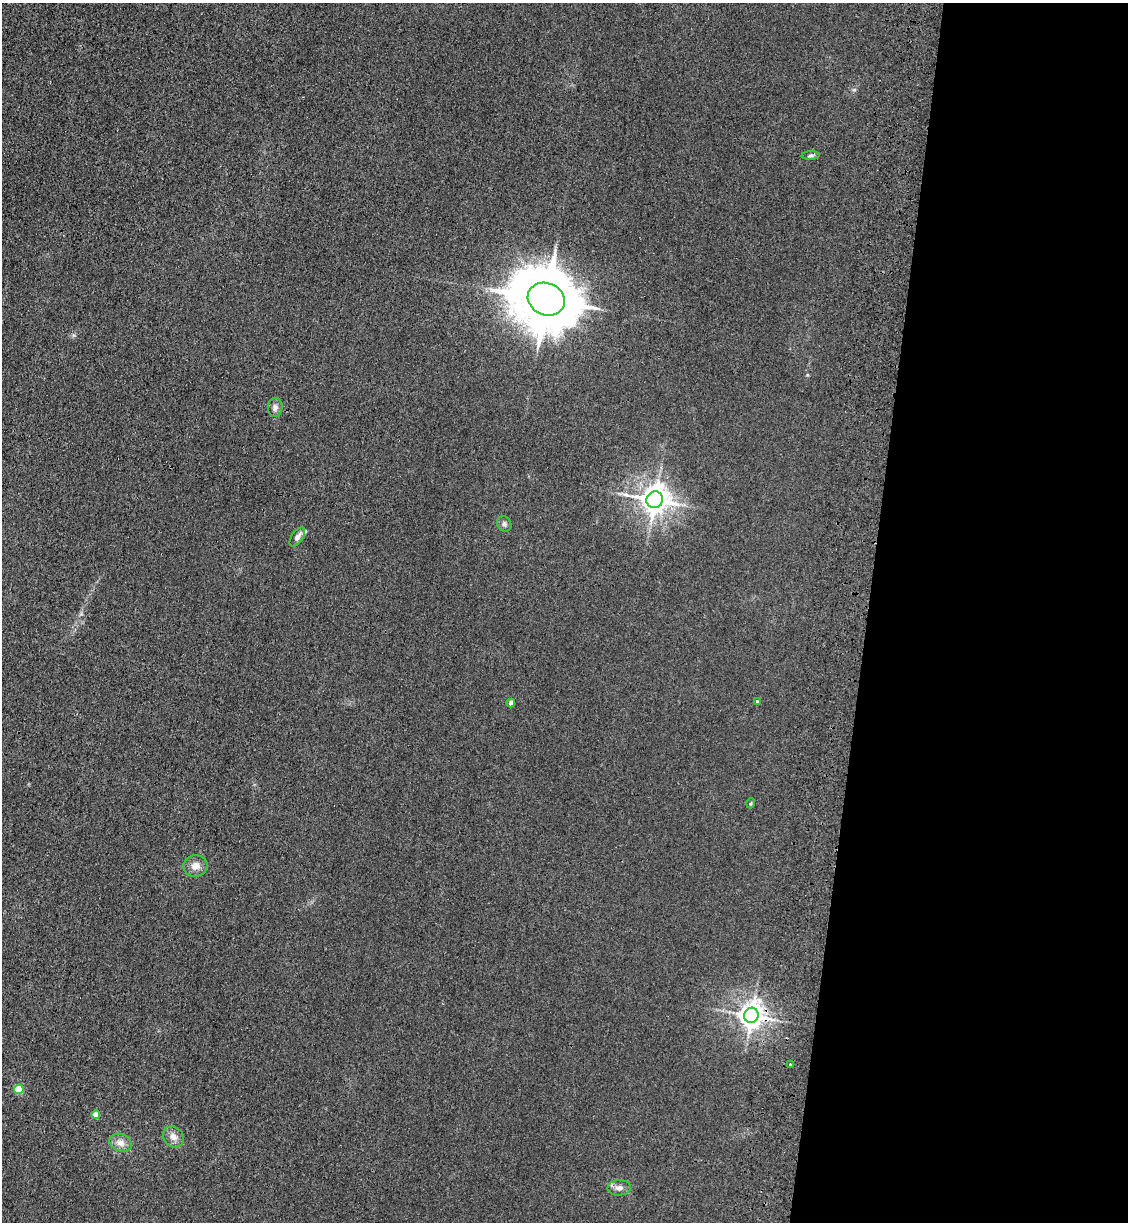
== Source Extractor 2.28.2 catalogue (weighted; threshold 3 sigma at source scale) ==
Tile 12 of 4 x 4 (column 4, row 3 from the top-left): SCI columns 3610-4735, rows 1245-2464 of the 5085 x 4929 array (HDU 1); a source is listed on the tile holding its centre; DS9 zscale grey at full resolution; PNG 1130 x 1224 px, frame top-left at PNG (2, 3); each listed source drawn as its Kron ellipse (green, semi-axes under 4 px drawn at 4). Shown black and unused: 23% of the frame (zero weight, under 3 of 4 exposures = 6% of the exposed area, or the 3 px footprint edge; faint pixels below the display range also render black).
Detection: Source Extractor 2.28.2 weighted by HDU 2 'WHT'; one run over the whole footprint, this tile lists its part. Background 0.0311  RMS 0.0056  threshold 0.0251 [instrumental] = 3 sigma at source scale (4.5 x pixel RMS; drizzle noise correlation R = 1.50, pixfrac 1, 0.05/0.05 arcsec/px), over >= 5 px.
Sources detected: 17; all 17 listed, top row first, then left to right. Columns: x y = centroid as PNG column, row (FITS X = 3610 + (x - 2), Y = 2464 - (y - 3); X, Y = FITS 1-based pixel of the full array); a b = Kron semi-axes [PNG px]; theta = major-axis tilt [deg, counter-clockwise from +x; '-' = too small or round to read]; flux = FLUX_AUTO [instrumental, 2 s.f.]
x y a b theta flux
810 155 9 4 1 1.1
546 299 19 16 -23 4300
275 407 9 7 85 2.2
655 500 8 8 - 680
504 524 8 7 - 1.6
297 537 11 6 56 2.7
757 701 4 3 - 0.75
511 703 4 4 - 2.5
751 803 5 3 - 0.62
195 866 12 10 6 4.3
751 1015 7 7 - 500
790 1065 3 3 - 1.8
19 1089 5 4 - 18
96 1115 4 4 - 5.9
173 1137 11 9 -46 3.6
121 1143 11 8 -22 3.7
619 1188 12 7 4 2.8
Overlapping masked pixels (flux is a lower limit): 1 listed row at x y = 751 1015